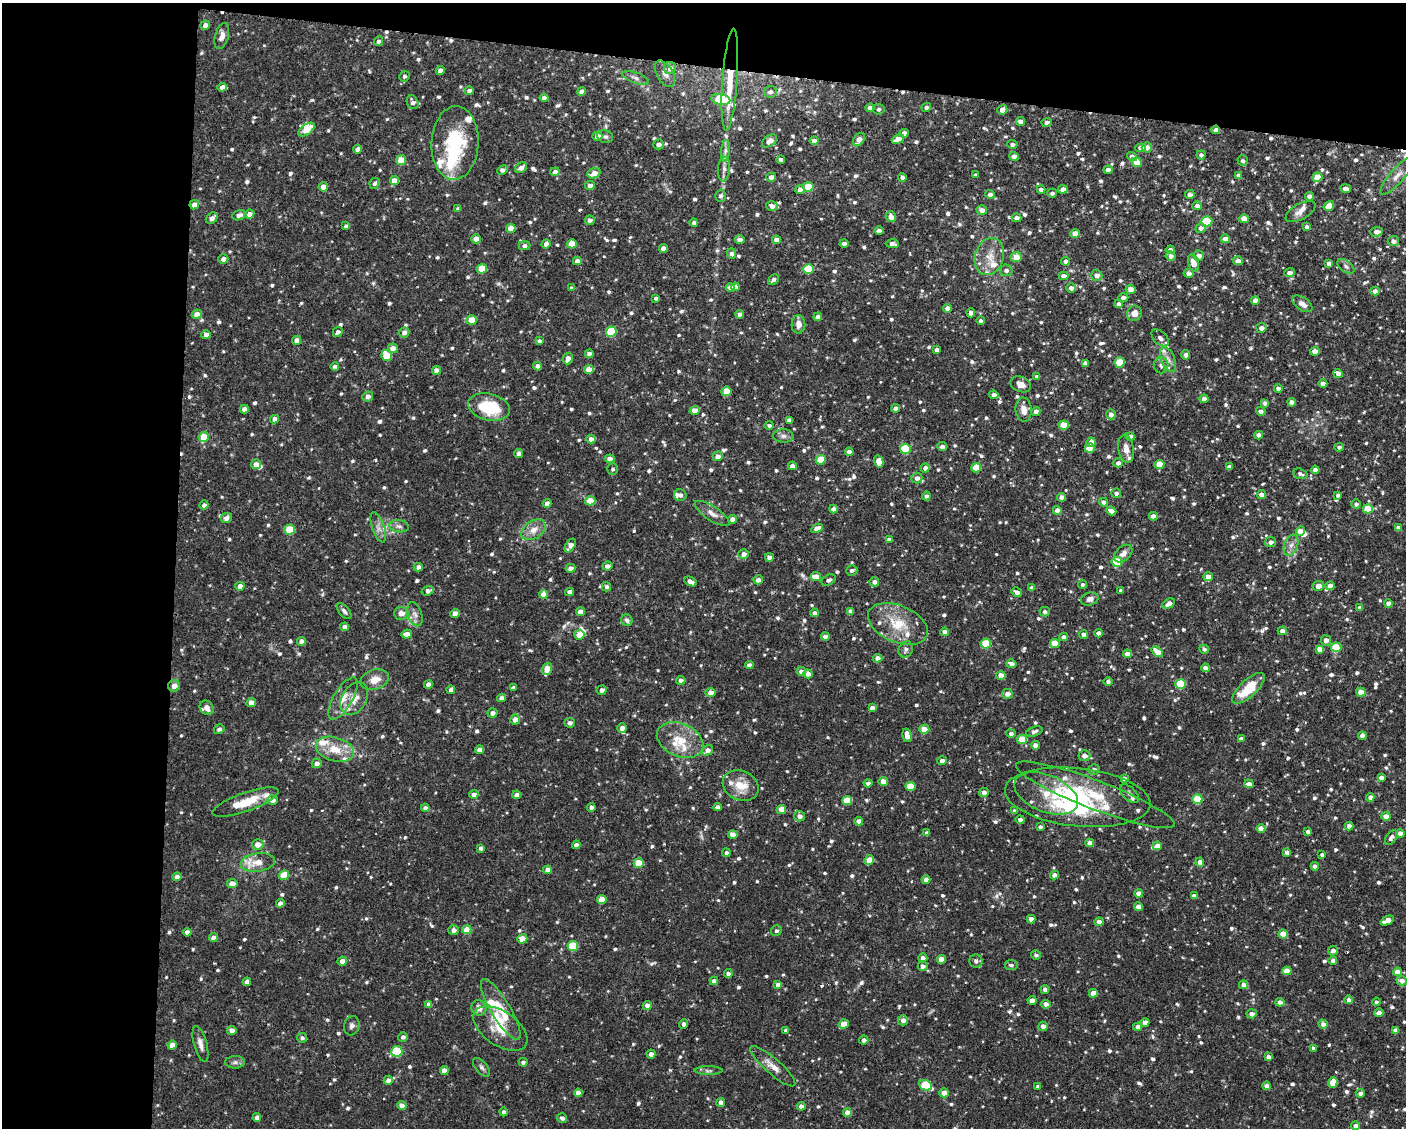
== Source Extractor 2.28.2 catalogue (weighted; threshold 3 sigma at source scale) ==
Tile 1 of 3 x 4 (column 1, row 1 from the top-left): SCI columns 104-1507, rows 3381-4506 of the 4527 x 4506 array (HDU 1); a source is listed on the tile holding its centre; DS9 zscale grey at full resolution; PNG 1408 x 1130 px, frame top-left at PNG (2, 3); each listed source drawn as its Kron ellipse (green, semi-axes under 4 px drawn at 4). Shown black and unused: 18% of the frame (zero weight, under 2 of 3 exposures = <1% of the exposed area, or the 3 px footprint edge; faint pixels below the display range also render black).
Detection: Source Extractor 2.28.2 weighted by HDU 2 'WHT'; one run over the whole footprint, this tile lists its part. Background 0.0461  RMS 0.0033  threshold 0.0147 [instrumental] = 3 sigma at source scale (4.5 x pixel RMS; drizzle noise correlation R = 1.50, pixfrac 1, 0.05/0.05 arcsec/px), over >= 5 px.
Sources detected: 1043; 2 inside a brighter object's white glare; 3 cosmic-ray / hot-pixel residue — neither listed nor drawn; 38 inside a brighter listed object's ellipse — not listed separately; of the other 1000, all 500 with FLUX_AUTO >= 0.827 (the completeness limit of this list) listed and drawn (500 fainter detections not listed), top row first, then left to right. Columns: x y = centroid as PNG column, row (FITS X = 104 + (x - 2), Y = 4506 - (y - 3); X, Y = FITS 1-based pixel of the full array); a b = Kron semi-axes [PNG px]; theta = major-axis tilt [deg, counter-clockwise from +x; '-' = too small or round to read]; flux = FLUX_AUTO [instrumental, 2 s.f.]
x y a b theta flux
205 25 5 4 - 1.8
222 36 13 6 74 2.1
378 41 5 4 - 0.94
670 68 6 6 - 2.1
440 70 4 4 - 2.1
665 74 14 8 -59 2
404 76 5 5 - 0.86
635 78 14 5 -19 1.3
730 80 51 7 86 11
222 87 5 4 - 1.8
469 91 4 4 - 1.5
582 91 4 4 - 2
770 92 6 6 - 1.4
544 98 4 4 - 1.1
721 99 9 5 -10 19
413 102 7 5 -66 1.3
926 107 5 4 - 0.88
870 108 4 4 - 2
879 109 6 5 - 0.93
1002 110 5 4 - 2.1
1020 121 4 4 - 1.9
1047 122 5 4 - 1
306 130 9 5 36 4.9
1216 130 4 4 - 1.8
904 133 4 4 - 2.2
597 136 5 4 - 2
605 137 8 6 -13 0.91
859 139 7 5 54 2.6
898 139 6 4 20 3.6
769 141 8 5 35 2.2
814 141 4 4 - 1.7
455 143 37 23 87 25
658 144 5 5 - 1.6
1012 144 5 4 - 1
1147 147 5 5 - 2
1141 148 5 4 - 1.7
358 149 4 4 - 1.6
725 151 11 4 85 1.1
1201 155 4 4 - 0.93
1014 156 4 4 - 2
1132 156 5 4 - 1.7
781 159 4 3 - 1.2
401 160 5 4 - 5.1
1243 161 5 5 - 1
1137 162 5 4 - 5.7
521 168 6 5 - 2
724 169 12 6 85 1.5
502 170 5 4 - 1.6
1108 170 4 4 - 1.9
555 172 4 4 - 1.8
594 173 7 5 21 3.3
975 175 3 3 - 0.95
1239 175 4 4 - 1.3
1397 176 24 7 48 3.4
771 177 5 4 - 1.7
902 177 4 4 - 0.99
1317 177 5 4 - 5.6
394 181 5 4 - 3.9
375 183 6 5 - 1
590 185 5 4 - 1.7
323 187 5 4 - 2.4
808 187 5 4 - 11
800 189 4 4 - 1.8
1041 189 4 4 - 1.6
1063 189 4 4 - 1.7
1346 189 5 4 - 2
1052 193 5 4 - 0.92
990 194 5 4 - 1.6
1190 195 5 4 - 1.5
721 196 6 5 - 0.88
1310 196 4 4 - 1.5
194 205 5 4 - 2.1
772 206 6 4 -16 1.6
1197 206 5 4 - 1.8
1329 206 5 4 - 4.8
458 209 4 4 - 1.1
982 210 5 4 - 1.9
1300 211 16 7 29 2.2
249 214 5 4 - 2.1
239 215 7 5 22 1.7
891 217 5 5 - 2.6
212 218 6 5 - 2
1017 218 5 4 - 1.7
1244 219 4 4 - 4.9
590 220 5 4 - 1.2
1207 221 5 5 - 18
694 223 4 4 - 0.97
346 226 4 3 - 0.9
1307 227 4 4 - 1.6
511 228 5 4 - 4.8
1201 228 5 4 - 1.4
879 231 4 4 - 1.5
1376 232 6 5 - 2.2
1075 234 4 4 - 3.1
476 239 5 4 - 4
1225 239 4 4 - 1.9
740 240 4 4 - 1.8
776 240 4 4 - 1.8
1393 241 6 5 - 1.4
546 244 4 4 - 1.5
572 244 5 4 - 6.2
844 244 4 4 - 1.7
892 244 6 4 -2 1.1
524 246 6 4 0 1.1
663 248 4 4 - 1.8
1170 250 4 4 - 1.7
732 254 5 4 - 1.2
1199 255 5 5 - 1.8
1171 256 5 4 - 1.6
989 257 19 14 73 5.6
1016 257 5 5 - 4.5
223 259 5 4 - 1.6
577 261 4 4 - 1.7
1066 261 4 4 - 1.2
1238 261 5 4 - 3
1193 263 9 5 -74 3.7
1329 263 4 4 - 1.6
1346 266 9 5 -37 1
482 269 5 4 - 8.3
808 269 5 5 - 15
1006 270 6 6 - 1.3
1189 273 5 4 - 1.8
1289 273 5 4 - 1.7
1097 275 6 5 - 2
1063 276 5 4 - 1.8
773 280 6 4 41 1.1
730 287 4 4 - 1.7
735 287 4 4 - 1.5
572 288 4 4 - 0.95
1071 288 5 5 - 1.4
1131 289 5 4 - 3
1375 291 5 4 - 1.8
1123 297 5 4 - 1.1
656 298 4 3 - 0.83
1255 300 4 4 - 2.2
1119 304 4 4 - 1.9
1302 304 11 6 -35 2
947 308 4 4 - 2
971 313 5 4 - 1.8
1134 313 8 7 - 2.2
197 314 5 4 - 2.8
740 314 4 4 - 1.3
818 317 4 4 - 1.7
472 320 5 4 - 6.1
981 321 4 4 - 0.91
798 324 9 7 87 2.4
1261 328 5 5 - 1.7
338 332 5 4 - 1.3
404 332 5 5 - 1.9
611 332 5 5 - 18
206 335 4 4 - 2
1160 338 10 6 -44 1.3
297 340 5 4 - 1.8
539 341 4 4 - 1.2
393 348 5 4 - 2.4
937 350 4 4 - 1.5
1315 351 5 4 - 3.7
589 354 4 4 - 1.8
386 355 6 5 - 8
1186 355 5 4 - 1.9
568 359 6 4 63 2.7
1168 360 13 7 -68 2
1120 362 5 5 - 9.9
1085 364 4 4 - 1.2
1161 365 8 7 - 1.5
538 366 4 4 - 1.6
335 367 4 4 - 1.4
436 370 4 4 - 2
589 370 5 4 - 4.6
1338 373 5 4 - 2
1037 377 4 4 - 1.5
1021 384 10 7 -22 2.5
1323 384 4 4 - 2.3
1278 388 4 4 - 1.5
726 391 5 5 - 7.1
994 395 5 4 - 1.9
368 396 5 5 - 1.8
1204 399 4 4 - 2.4
1292 402 4 4 - 1.9
1265 403 4 4 - 1.6
489 407 21 13 -13 16
896 408 4 4 - 1.5
244 409 4 4 - 1.9
695 410 5 4 - 2.6
1024 410 12 8 -85 2.9
1036 411 4 4 - 1.8
1261 411 5 4 - 1.2
1111 414 5 5 - 1.8
274 419 4 4 - 2.1
789 420 4 4 - 1.5
769 425 4 4 - 0.97
1064 425 5 4 - 7.6
1259 435 4 4 - 2
783 436 10 6 0 1.2
1130 436 4 4 - 2.1
204 437 5 4 - 7.8
591 439 4 4 - 1.9
1091 442 5 4 - 2.2
942 447 5 4 - 1.7
1339 447 4 4 - 0.85
1090 448 5 4 - 11
905 449 5 5 - 15
1126 449 14 8 -79 2.8
849 452 4 4 - 1.8
519 454 5 4 - 1.2
718 456 5 5 - 2
610 459 5 4 - 2.6
821 460 5 4 - 8.4
879 462 6 4 -74 3.5
1118 463 5 4 - 1.8
256 464 5 5 - 2.4
1159 464 5 4 - 4.9
792 466 4 4 - 1.8
1229 467 4 4 - 1.9
925 468 5 4 - 1.8
976 468 5 4 - 6.7
613 469 6 5 - 0.83
1315 470 4 4 - 1.8
1300 474 7 5 -19 0.92
917 478 5 5 - 1.8
1116 493 5 5 - 1.1
680 495 6 6 - 1.3
1261 495 4 4 - 2.1
1338 495 4 4 - 0.87
926 496 4 4 - 1.1
1062 497 4 4 - 2.3
590 501 5 4 - 5.8
1104 502 4 4 - 1.4
547 503 4 4 - 1.7
1356 504 5 5 - 1
204 505 4 4 - 1.2
834 509 4 4 - 1.9
1368 509 5 4 - 11
1057 510 4 4 - 2.3
1111 511 5 4 - 1.8
712 513 20 7 -33 2.3
1153 516 4 4 - 1.7
226 518 5 5 - 1.8
732 519 4 4 - 2.2
399 526 10 6 -9 1.3
378 527 16 6 -71 2.2
1398 527 4 4 - 1.1
817 528 6 4 26 2.5
290 529 5 5 - 11
533 530 13 9 33 3.3
1300 531 5 4 - 3.6
889 539 4 3 - 1
1271 542 5 5 - 1.6
570 545 7 4 58 2.2
1291 545 11 6 69 1.8
744 554 5 5 - 1.8
1123 554 10 7 42 1.7
769 557 4 4 - 1.9
1117 562 5 5 - 14
607 566 5 4 - 1.8
418 567 4 4 - 1.5
571 568 5 4 - 1.7
852 570 6 5 - 1.1
816 577 5 4 - 2.7
1208 577 4 4 - 3.1
758 580 5 4 - 1.8
829 580 7 5 28 1
690 581 6 4 -26 2.1
874 582 5 4 - 1.8
1083 584 4 4 - 0.87
240 586 4 4 - 2
1318 586 6 5 - 2.3
1330 586 4 4 - 2.7
607 587 4 4 - 0.93
1032 588 4 4 - 1.8
428 591 6 4 18 1.6
1121 591 4 3 - 0.99
570 592 4 4 - 1.6
1017 592 5 4 - 1.4
543 594 4 4 - 3.6
1090 599 9 6 16 1.4
1388 603 4 4 - 1.8
1169 604 6 4 28 2.2
1360 608 4 4 - 1.4
344 611 9 5 -49 0.94
580 612 4 4 - 2.4
851 612 4 4 - 2
1045 612 5 5 - 0.84
401 613 7 6 - 2.6
814 613 4 4 - 1.6
415 614 12 7 -72 1.7
455 614 5 4 - 3.1
627 620 6 5 - 1.1
898 624 31 18 -23 11
344 627 4 4 - 1.6
1282 631 4 4 - 2.2
945 632 4 4 - 2.5
1098 633 4 4 - 1.8
407 634 5 4 - 2
1083 634 4 4 - 1.5
579 635 5 5 - 4.3
825 637 4 4 - 2
1064 637 4 4 - 1.4
1326 640 5 5 - 2.1
302 641 5 4 - 1.9
1055 643 5 4 - 6.4
986 644 5 5 - 13
1336 647 5 4 - 14
906 649 8 7 - 1.3
1204 649 5 4 - 0.86
1320 649 4 4 - 3.3
1157 652 6 4 -38 3.9
1127 654 4 4 - 2.7
878 658 4 4 - 2.1
1011 664 5 4 - 1.8
749 665 4 4 - 1.7
1205 668 4 4 - 1.8
547 669 6 4 70 5.3
801 671 5 4 - 1.9
808 674 4 4 - 2
1001 675 5 4 - 3.3
375 680 14 10 17 4
681 680 5 4 - 1.3
1108 682 5 4 - 1
428 684 4 4 - 1.8
1181 684 5 5 - 18
174 686 6 6 - 2.3
513 688 4 4 - 1.5
1248 688 21 8 43 9.7
451 690 4 4 - 1.5
601 690 5 4 - 1.4
1361 692 4 4 - 4.3
711 693 5 4 - 2.8
1007 694 5 5 - 2.2
343 698 24 9 60 4.5
501 698 4 4 - 1.8
354 699 17 12 58 4.4
251 703 5 4 - 3.6
207 708 7 6 - 2.6
872 708 4 4 - 1.6
492 713 5 4 - 1.7
515 720 5 5 - 2.5
570 723 5 5 - 1.1
622 728 5 4 - 1.9
219 729 5 5 - 0.94
924 729 5 4 - 4.7
1034 731 8 4 18 1.3
1011 733 5 4 - 0.91
907 735 7 4 -77 4.1
1362 736 4 4 - 1.9
1022 739 5 4 - 9.4
1241 739 4 4 - 1.6
680 740 24 16 -24 8.3
1035 745 4 4 - 2.7
335 749 19 12 -15 6.6
479 750 4 4 - 1.9
707 750 6 5 - 2.4
1084 756 6 5 - 2.1
942 761 4 4 - 2
317 763 5 4 - 1.7
1094 770 5 5 - 1.4
1381 777 4 4 - 1.5
1124 779 4 4 - 1.6
883 781 5 4 - 4.3
868 783 4 4 - 1.3
1249 784 5 4 - 2.1
741 786 18 14 -25 6.6
910 786 5 4 - 9.4
984 792 5 4 - 1.9
1046 793 33 18 -22 11
474 794 4 4 - 1.9
1129 794 12 6 -43 1.1
517 795 4 4 - 1.8
1095 795 85 14 -21 17
1078 797 73 29 -6 41
1370 797 4 4 - 1.6
1197 799 5 5 - 12
273 800 5 5 - 1.7
847 801 5 4 - 8.7
245 802 35 9 20 8.2
591 807 4 4 - 1.5
718 807 4 4 - 1.4
425 808 4 4 - 1.4
781 809 4 4 - 3.2
1014 811 4 4 - 1.2
799 816 5 5 - 1.9
1386 816 4 4 - 3
1020 820 4 4 - 1.4
859 821 4 4 - 1.9
1349 826 4 4 - 1.9
1040 827 4 4 - 1
1261 828 4 4 - 3.5
1308 832 4 4 - 1.4
927 833 4 4 - 1.3
1400 833 4 4 - 2.3
733 835 4 4 - 3.5
1391 837 8 5 53 1.3
1090 843 4 4 - 2.7
258 845 5 5 - 3.1
576 845 4 4 - 1.3
1157 846 4 4 - 3.4
481 848 4 4 - 1.3
1287 852 4 4 - 1.7
726 853 4 4 - 0.86
1322 855 4 3 - 1
869 860 5 4 - 4.7
258 862 17 9 7 5
1200 862 4 4 - 2.1
639 863 5 4 - 8.6
1315 866 4 4 - 1.6
547 870 4 4 - 1.8
284 875 5 4 - 8
1054 875 4 4 - 2
177 877 4 4 - 1.9
926 880 4 4 - 2
232 883 5 4 - 2.4
1139 894 4 4 - 2.7
1194 896 4 4 - 1.6
602 900 5 4 - 5.7
280 903 4 4 - 1.8
1138 907 4 4 - 2.5
1031 919 4 4 - 1.8
1387 920 7 4 24 3
1099 922 4 4 - 1.8
454 930 5 5 - 1.6
467 930 5 4 - 4.8
776 931 5 5 - 0.86
187 932 4 4 - 1.5
1283 934 4 4 - 4.8
213 938 4 4 - 1.8
522 939 5 4 - 4
573 946 5 5 - 15
1333 951 5 4 - 1.4
1036 955 5 4 - 0.92
923 958 4 4 - 1.8
941 959 4 4 - 4.8
1333 960 4 4 - 1.8
342 961 5 4 - 2
976 961 6 6 - 1.3
1011 965 6 5 - 0.87
923 966 5 5 - 1.4
1287 971 5 4 - 4.5
1397 972 4 4 - 3.1
728 974 4 4 - 1.7
714 981 4 4 - 1.8
1402 981 5 4 - 1.9
247 982 4 4 - 1.8
778 984 4 4 - 1.8
1243 985 4 4 - 2
1045 989 4 4 - 1.2
1093 993 4 4 - 2.9
1032 1000 4 4 - 2.9
1349 1000 4 4 - 1.8
1280 1002 4 4 - 2.1
1376 1002 4 4 - 0.89
429 1004 4 4 - 1.9
1046 1004 4 4 - 1.8
647 1005 4 4 - 1.9
479 1008 8 7 - 2.2
501 1009 35 9 -59 7.7
1379 1013 4 4 - 1.8
1252 1014 5 4 - 1.7
903 1020 5 5 - 1.9
1145 1022 4 4 - 1.8
684 1024 5 4 - 1.3
844 1024 5 4 - 4.9
1323 1024 4 4 - 1.6
352 1026 10 7 75 1.3
1043 1026 5 5 - 2
1137 1027 4 4 - 1.8
500 1028 31 17 -34 8.3
232 1030 4 4 - 1.9
786 1030 4 4 - 0.85
1396 1030 4 4 - 1.8
403 1037 5 5 - 1.1
302 1038 5 4 - 0.83
864 1040 4 4 - 1.6
200 1044 18 6 -75 2.3
172 1045 4 4 - 3.2
1313 1048 4 4 - 0.84
397 1051 5 5 - 15
651 1054 4 4 - 1.7
1268 1057 4 4 - 1.7
235 1062 10 6 2 1.1
523 1062 4 4 - 1.2
773 1066 29 8 -41 3.8
482 1067 11 6 -51 1.1
444 1070 4 4 - 2.5
708 1071 14 4 0 0.97
388 1080 4 4 - 1.8
1333 1083 5 4 - 5.8
925 1085 7 5 -25 16
1038 1086 4 4 - 1.3
1267 1086 4 4 - 2.1
578 1093 4 4 - 1.9
944 1093 4 4 - 3
1360 1093 4 4 - 1.8
721 1102 4 4 - 1.9
402 1105 5 4 - 1.9
801 1106 4 4 - 1.7
503 1112 4 4 - 0.99
847 1113 4 4 - 3.2
257 1117 4 4 - 1.9
562 1118 5 4 - 1.1
1356 1126 4 4 - 1.9
Overlapping masked pixels (flux is a lower limit): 4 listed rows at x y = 730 80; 1216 130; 194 205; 174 686